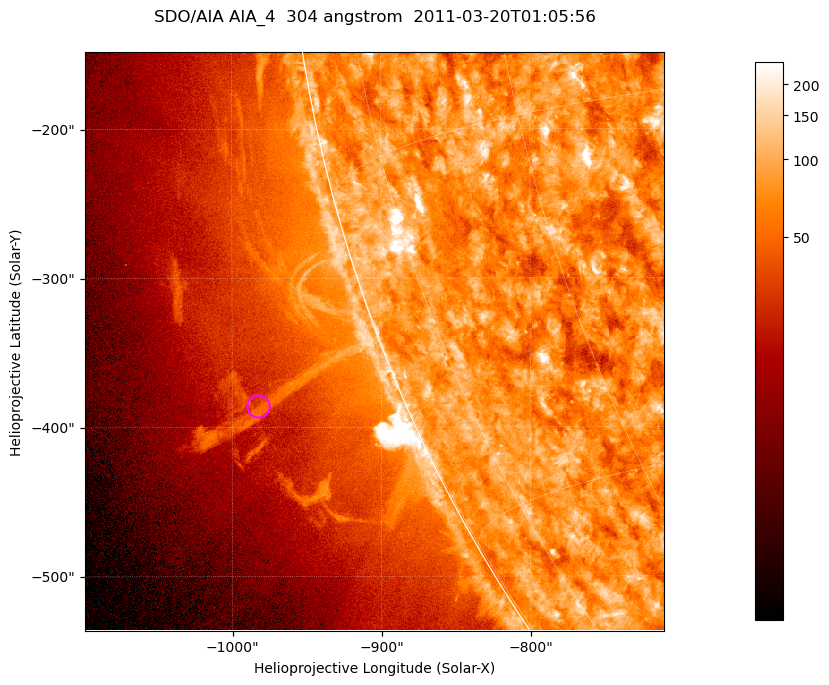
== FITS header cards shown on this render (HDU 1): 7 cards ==
TELESCOP= 'SDO/AIA '           / For AIA: SDO/AIA
INSTRUME= 'AIA_4   '           / For AIA: AIA_ATA1, AIA_ATA2, AIA_ATA3 or AIA_AT
WAVELNTH=                  304 / [angstrom] Wavelength
WAVEUNIT= 'angstrom'           / Wavelength unit: angstrom
DATE-OBS= '2011-03-20T01:05:56.127' / [ISO] Date when observation started; ISO 8
CTYPE1  = 'HPLN-TAN'           / CTYPE1; Typically HPLN
CTYPE2  = 'HPLT-TAN'           / CTYPE2; Typically HPLT

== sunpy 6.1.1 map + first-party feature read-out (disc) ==
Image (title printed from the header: SDO/AIA AIA_4  304 angstrom  2011-03-20T01:05:56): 647 x 647 px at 0.6 arcsec/px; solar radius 964 arcsec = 1606 px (partial field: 2.4% of the solar disc is inside the frame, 47% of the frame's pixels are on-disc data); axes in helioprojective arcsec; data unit not stated in the header (colour bar unlabelled)
Orientation: roll -0.132 deg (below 1 deg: not rotated)
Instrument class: DISC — disc imager (sunpy class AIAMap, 304 A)
Bright regions (active regions / flare kernels): reference = the on-disc median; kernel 5 px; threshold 5 sigma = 117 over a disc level ~75.6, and >= 1.15x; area >= 418 px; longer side >= 8 px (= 4.8 arcsec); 0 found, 0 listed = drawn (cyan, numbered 1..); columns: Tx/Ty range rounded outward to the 2 arcsec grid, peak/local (2 s.f.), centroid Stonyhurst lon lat
Off-limb structures (1.02-1.3 R_sun): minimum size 209 px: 6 found; the strongest spans PA ~110 deg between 1.02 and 1.16 R_sun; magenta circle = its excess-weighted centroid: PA ~110 deg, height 1.1 R_sun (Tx ~-982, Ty ~-386 arcsec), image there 1.5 x the reference